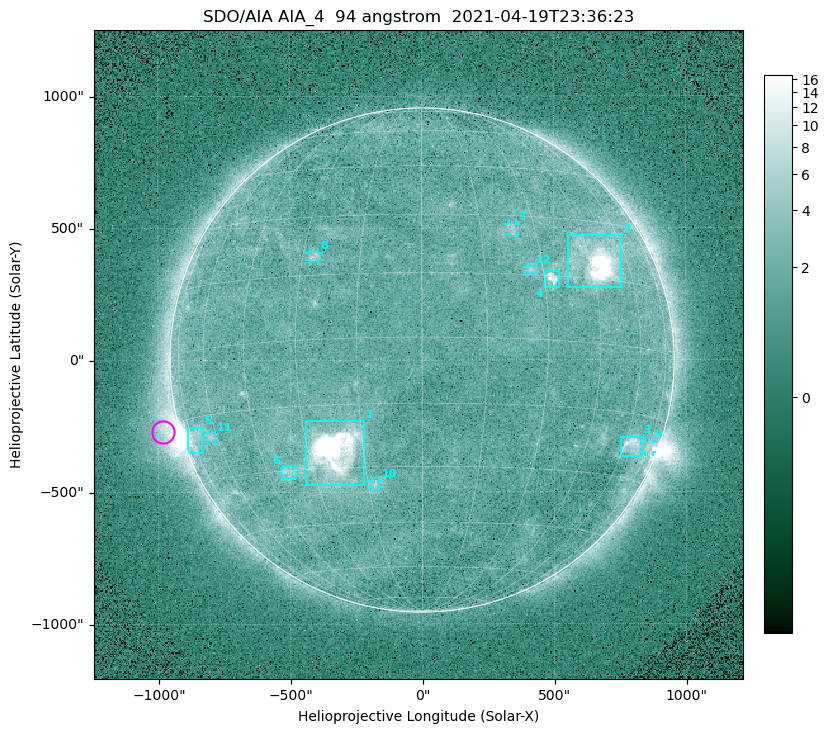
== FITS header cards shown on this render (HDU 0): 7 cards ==
TELESCOP= 'SDO/AIA '
INSTRUME= 'AIA_4   '
WAVELNTH=                   94
WAVEUNIT= 'angstrom'
DATE-OBS= '2021-04-19T23:36:23.14'
CTYPE1  = 'HPLN-TAN'
CTYPE2  = 'HPLT-TAN'

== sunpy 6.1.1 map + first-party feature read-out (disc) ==
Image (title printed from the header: SDO/AIA AIA_4  94 angstrom  2021-04-19T23:36:23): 512 x 512 px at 4.8 arcsec/px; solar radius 955 arcsec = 199 px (full disc in frame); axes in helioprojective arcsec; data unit not stated in the header (colour bar unlabelled)
Orientation: roll -0.138 deg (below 1 deg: not rotated)
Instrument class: DISC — disc imager (sunpy class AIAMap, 94 A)
Bright regions (active regions / flare kernels): reference = the median radial profile (limb darkening/brightening removed); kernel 5 px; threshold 5 sigma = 2.52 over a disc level ~1.76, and >= 1.15x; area >= 9 px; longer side >= 5 px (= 24 arcsec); searched inside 0.97 R_sun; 12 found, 12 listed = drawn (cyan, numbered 1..; 6 of them under ~33 arcsec drawn as corner ticks so the feature stays visible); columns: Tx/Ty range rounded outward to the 10 arcsec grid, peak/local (2 s.f.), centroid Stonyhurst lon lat
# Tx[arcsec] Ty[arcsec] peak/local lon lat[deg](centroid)
1 -440..-220 -470..-230 649 -23 -26
2 550..760 270..470 59 +47 +19
3 750..830 -370..-290 4.6 +64 -22
4 460..520 270..340 6.6 +32 +14
5 -890..-830 -350..-250 6.2 -73 -19
6 -540..-480 -450..-400 3.2 -38 -30
7 330..360 470..520 2.8 +23 +26
8 -430..-390 380..410 3.1 -27 +20
9 840..880 -350..-310 3 +75 -22
10 -190..-160 -480..-450 3 -13 -34
11 -810..-780 -300..-280 2.9 -63 -20
12 400..430 330..360 2.9 +27 +16
Off-limb structures (1.02-1.3 R_sun): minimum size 50 px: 5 found; the strongest spans PA ~90..115 deg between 1.02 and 1.21 R_sun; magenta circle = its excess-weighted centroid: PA ~105 deg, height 1.07 R_sun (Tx ~-980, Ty ~-270 arcsec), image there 4.6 x the reference